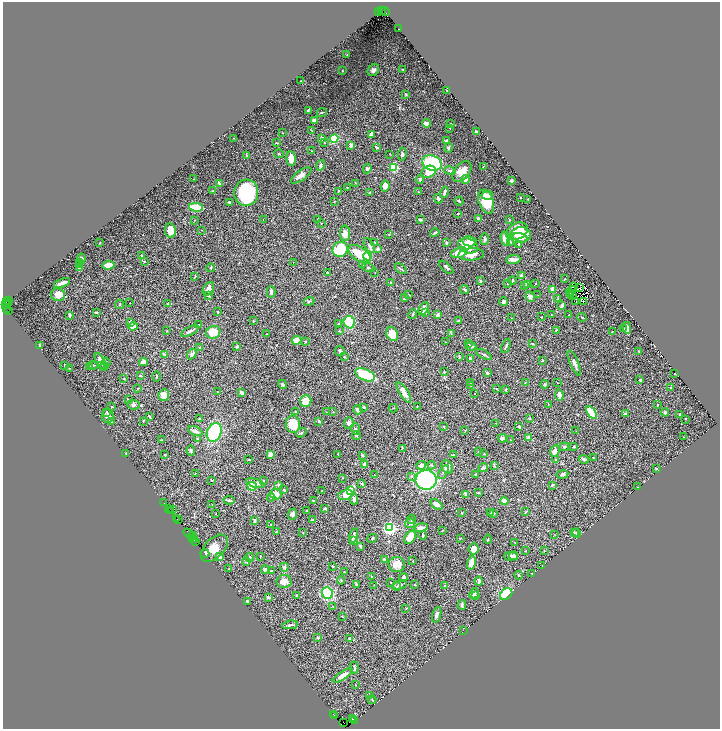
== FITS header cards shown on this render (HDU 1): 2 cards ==
NAXIS1  =                 1435
NAXIS2  =                 1453

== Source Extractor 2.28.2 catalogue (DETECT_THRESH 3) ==
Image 1435 x 1453 px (HDU 1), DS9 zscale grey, zoomed out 1/2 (1 PNG px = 2 x 2 image px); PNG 722 x 731 px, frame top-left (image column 2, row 1453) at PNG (3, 2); each listed source drawn as its Kron ellipse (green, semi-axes under 4 px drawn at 4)
Background 0.519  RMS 0.022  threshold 0.0651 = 3 sigma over >= 5 px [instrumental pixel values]
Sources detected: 486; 44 cannot appear on this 1/2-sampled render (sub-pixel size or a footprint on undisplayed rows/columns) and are neither listed nor drawn; the other 442 listed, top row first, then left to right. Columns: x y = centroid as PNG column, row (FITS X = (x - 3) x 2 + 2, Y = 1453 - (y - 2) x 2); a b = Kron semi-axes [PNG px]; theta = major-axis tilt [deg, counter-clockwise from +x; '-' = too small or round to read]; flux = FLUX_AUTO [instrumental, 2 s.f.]
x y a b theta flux
382 10 3 1 - 600
385 11 5 3 - 710
379 12 2 1 - 20
398 29 2 1 - 1.8
347 55 2 1 - 1.5
403 69 3 2 - 2
373 70 6 5 - 14
342 71 2 2 - 2.1
300 81 2 2 - 1.5
447 91 3 1 - 3.2
406 94 3 3 - 4
308 110 3 2 - 5
322 113 5 2 - 3.6
314 120 3 3 - 9.1
426 123 4 3 - 19
451 124 3 2 - 4.4
450 128 2 2 - 1.8
312 131 3 2 - 2
477 132 3 2 - 19
283 133 2 2 - 1.2
371 134 4 3 - 11
233 138 2 1 - 1.1
322 138 2 2 - 23
334 139 4 4 - 150
446 141 3 2 - 6.8
277 143 4 2 - 3.6
324 143 3 2 - 2.9
351 145 4 3 - 11
376 147 3 2 - 7.8
449 148 5 3 - 5.1
312 151 3 1 - 2.5
279 154 5 2 - 3.4
390 154 2 2 - 1.6
402 154 6 3 82 7.1
246 155 4 2 - 2.7
291 159 7 4 -85 38
432 163 10 7 -21 240
320 165 5 3 - 8.8
484 166 3 1 - 1.6
394 167 4 3 - 340
367 169 5 4 - 7.8
450 171 6 3 -14 8.2
462 171 12 7 51 38
428 172 7 6 - 57
301 175 12 5 35 23
193 179 2 1 - 1.1
420 180 4 3 - 7
465 180 4 3 - 11
511 181 2 2 - 39
355 183 2 2 - 1.8
219 184 4 2 - 11
385 186 5 4 - 36
347 187 3 2 - 1.5
213 191 3 3 - 3
339 191 3 2 - 4.9
419 192 3 1 - 2.1
444 192 5 2 - 10
246 193 13 12 - 330
369 193 3 2 - 2.2
487 195 5 4 - 15
521 198 2 1 - 1.7
438 199 5 3 - 12
528 199 2 2 - 5
334 201 3 2 - 2.4
459 201 4 3 - 4.3
229 202 3 2 - 5
486 202 12 7 -71 99
196 207 7 3 -9 160
458 213 2 2 - 4.2
479 218 4 3 - 9.8
263 219 2 1 - 1.1
317 219 2 1 - 1
420 219 4 3 - 6.7
194 220 3 2 - 1.4
510 220 3 2 - 2.6
321 224 2 1 - 2.2
202 230 2 2 - 1.6
170 231 7 5 -82 40
517 231 11 8 26 66
345 233 8 5 90 32
435 233 5 3 - 5.5
389 234 3 3 - 2.8
520 235 10 8 9 75
520 238 8 3 -16 29
484 239 6 3 87 7.2
505 239 7 4 -76 39
470 241 7 5 -8 30
375 242 3 2 - 2.3
510 242 3 2 - 2.1
100 243 3 2 - 1.4
446 243 2 2 - 10
518 244 3 3 - 4.1
369 246 8 4 -61 10
468 246 10 7 -19 100
340 249 8 7 - 190
378 249 3 3 - 11
459 253 8 5 15 50
359 254 12 7 -32 110
471 254 13 6 4 55
141 256 3 3 - 3
368 256 4 4 - 82
81 258 5 4 - 11
513 260 7 2 5 37
144 261 3 2 - 2.9
293 262 2 1 - 1.3
79 263 3 3 - 4.4
363 264 4 3 - 7.1
79 265 4 3 - 4.7
108 265 6 3 6 47
368 267 6 3 -17 10
446 267 9 3 -41 7.5
80 268 4 3 - 6.6
211 268 4 3 - 3.9
401 269 7 2 -33 5.1
327 272 2 2 - 3.2
375 273 3 2 - 1.7
195 276 3 2 - 2.8
521 276 3 3 - 15
565 279 2 2 - 2.7
512 280 4 2 - 3.8
481 281 3 2 - 6.6
62 283 8 2 19 20
391 283 4 2 - 5
535 283 2 2 - 2.5
507 284 2 2 - 3.6
527 284 4 3 - 4.8
525 286 4 3 - 7
573 287 2 1 - 1.6
579 288 2 1 - 2.6
208 289 7 5 59 21
553 289 4 3 - 33
572 289 2 1 - 1.3
465 290 4 3 - 6.7
271 292 6 3 -88 12
569 292 2 1 - 2.1
58 295 7 6 - 32
409 295 2 1 - 1.2
538 295 2 2 - 2
570 295 3 1 - 0.18
208 296 4 1 - 3.6
573 296 2 1 - 0.99
530 297 5 4 - 13
404 298 4 2 - 9
558 299 3 3 - 3.2
9 300 3 2 - 140
7 301 3 2 - 77
309 301 5 3 - 5.1
584 301 2 1 - 2
503 302 4 3 - 8.4
575 302 3 2 - 2.1
8 303 3 1 - 280
130 303 3 2 - 1.1
119 304 5 2 - 2.3
167 304 3 2 - 3.4
5 305 3 2 - 87
562 305 4 2 - 8.7
6 308 3 1 - 40
424 308 7 4 64 25
9 311 2 2 - 67
96 312 3 3 - 5.9
217 312 3 2 - 3.3
426 312 3 2 - 2.7
413 314 5 2 - 3.6
70 315 3 2 - 5.7
438 315 4 3 - 7.1
551 315 3 2 - 2.3
569 315 2 1 - 2.3
541 317 2 2 - 2.1
582 317 5 2 - 3.2
511 318 3 2 - 1.7
458 320 4 2 - 3.5
253 321 3 2 - 2
130 322 4 3 - 10
349 322 6 5 - 130
339 324 3 2 - 2.3
198 325 2 2 - 3
133 326 5 3 - 22
623 328 2 1 - 2.3
627 328 6 3 -80 20
556 330 4 3 - 3.1
167 331 2 2 - 2.7
190 331 9 2 26 16
339 331 3 2 - 3.2
612 331 2 1 - 2
213 332 7 6 - 85
267 333 2 2 - 1.1
451 333 2 2 - 1.6
392 334 7 5 -63 57
297 340 5 4 - 31
305 341 3 2 - 2.2
446 342 2 2 - 1.5
469 344 4 2 - 3.2
532 344 3 2 - 4.3
40 346 4 2 - 5.7
237 346 3 2 - 13
471 346 5 3 - 13
506 346 7 2 68 6.6
200 348 3 2 - 2.1
340 351 5 4 - 7.6
639 351 3 2 - 2.6
165 354 4 3 - 4.9
192 354 5 3 - 11
484 354 8 3 -29 7
344 357 3 3 - 2.7
459 357 3 2 - 4.8
471 359 3 2 - 15
542 360 2 2 - 3.8
100 361 8 4 -65 18
106 362 4 3 - 4.9
143 362 4 3 - 22
574 363 13 3 -67 13
65 365 3 2 - 4.7
93 365 4 2 - 3.2
103 366 5 3 - 4.2
89 367 2 2 - 1.8
69 368 4 2 - 3.3
104 368 3 2 - 2.6
444 372 3 2 - 2.6
487 373 3 3 - 6.4
674 373 2 2 - 1.8
140 375 2 2 - 8
365 375 10 5 -21 140
157 376 5 2 - 3.6
124 379 3 2 - 1.9
640 380 4 4 - 4.1
471 382 3 2 - 1.3
525 382 3 2 - 2.8
557 383 2 1 - 1.2
283 384 4 3 - 7.5
545 384 4 3 - 3.7
471 385 2 1 - 1.7
138 388 3 2 - 2.4
671 388 2 2 - 7.7
496 389 3 2 - 2.4
505 390 3 2 - 3.2
217 392 2 2 - 1.4
404 392 12 3 -58 33
241 393 3 3 - 8.5
475 394 2 1 - 1.1
164 395 6 5 - 34
559 395 5 3 - 30
128 399 3 2 - 2
306 401 6 5 - 49
548 404 4 2 - 2.2
657 404 3 1 - 1.6
133 405 6 5 - 9.3
417 406 2 1 - 1.7
112 407 2 2 - 4.4
364 407 2 2 - 5.2
393 408 4 1 - 1.7
358 410 5 3 - 14
107 412 3 3 - 3.1
295 412 3 3 - 3.1
327 412 2 2 - 2.9
333 412 2 2 - 1.7
665 412 4 3 - 5.3
591 413 7 4 -56 200
625 414 4 3 - 10
680 414 3 2 - 3.4
107 416 7 6 - 15
149 416 4 2 - 5.8
199 418 3 2 - 4.6
529 418 2 2 - 5.1
685 419 2 2 - 1.7
143 421 2 2 - 2.2
319 421 2 2 - 8.8
111 422 4 3 - 3
349 423 6 5 - 16
496 423 2 2 - 3.5
293 424 8 7 - 97
519 426 3 2 - 5.8
444 427 3 2 - 2.2
355 429 6 4 -71 7
195 431 7 3 -26 16
465 431 2 2 - 1.7
576 431 2 1 - 0.96
214 432 10 7 69 240
301 433 5 3 - 5.1
356 436 4 2 - 5.4
684 437 2 1 - 1.4
197 438 4 3 - 4.6
502 438 4 3 - 18
529 438 4 3 - 19
161 440 3 2 - 1.8
511 440 2 2 - 1.8
564 447 5 3 - 5.6
574 447 3 2 - 5.1
402 448 3 2 - 2.6
191 451 5 3 - 6.9
555 451 6 4 66 22
478 452 4 2 - 2.1
126 453 3 2 - 2
270 454 3 3 - 24
338 454 2 2 - 6.9
453 454 3 2 - 3.4
484 454 2 2 - 2.1
165 455 2 2 - 3.6
362 455 4 2 - 6.2
593 458 3 1 - 1.4
584 459 5 4 - 5.6
249 460 3 2 - 2.5
556 460 3 2 - 2.5
364 464 3 3 - 13
421 465 5 4 - 18
432 465 4 3 - 4.2
494 465 4 2 - 3.3
447 467 7 5 -60 19
483 467 5 4 - 9.3
656 468 2 2 - 3
443 472 7 3 62 8.9
195 473 4 2 - 2.4
475 474 3 2 - 2.7
562 474 6 3 11 10
374 475 2 2 - 1.3
411 476 4 3 - 3.4
342 478 3 1 - 1.5
211 480 2 2 - 3.1
426 480 10 10 - 480
263 481 2 2 - 3.5
255 483 9 3 -17 19
362 484 3 3 - 5
279 485 3 2 - 11
552 485 3 2 - 5.7
252 486 5 3 - 140
638 487 2 1 - 1.1
284 490 2 2 - 5.4
322 491 2 2 - 1.4
350 491 4 4 - 150
478 493 2 2 - 4.5
276 494 5 5 - 26
466 494 3 3 - 5.8
345 495 7 5 16 31
271 497 4 2 - 3.3
354 499 5 3 - 14
229 500 5 2 - 10
313 500 3 2 - 2.3
504 501 4 4 - 20
164 503 3 1 - 65
436 504 7 3 -37 27
212 505 2 1 - 1.1
169 508 3 1 - 60
173 509 3 3 - 3.4
325 509 3 2 - 7
307 510 2 1 - 2.6
171 511 3 1 - 100
526 512 4 2 - 3.3
462 513 2 2 - 3.4
491 513 3 2 - 1.9
215 514 2 1 - 1.4
293 514 6 4 68 12
493 514 3 2 - 2
177 519 2 1 - 27
411 519 4 2 - 5.7
178 520 3 2 - 53
312 520 4 2 - 3.4
254 521 4 3 - 4.8
410 523 5 4 - 7.2
270 524 2 2 - 1.6
390 528 3 3 - 1200
421 528 6 3 15 21
443 530 2 2 - 1.8
277 532 3 2 - 7
574 532 2 2 - 3
189 533 6 2 -33 430
303 533 2 2 - 1.8
577 533 4 3 - 4.4
423 535 4 2 - 5.5
555 535 2 2 - 1.4
192 536 4 2 - 140
353 536 7 3 73 16
410 537 7 5 56 59
372 538 5 3 - 4.4
460 538 2 2 - 3.5
193 539 2 1 - 30
488 539 4 2 - 2.5
194 540 2 1 - 25
353 540 4 3 - 11
196 541 2 1 - 47
514 542 2 2 - 1.2
360 546 4 3 - 3.9
214 548 16 9 45 85
474 549 5 5 - 26
526 551 2 2 - 2.6
544 551 2 2 - 1.4
205 553 4 2 - 130
511 556 7 4 -3 13
513 556 4 4 - 10
219 557 4 3 - 14
249 557 4 3 - 5.6
260 557 4 1 - 2.1
384 559 2 2 - 11
246 561 4 3 - 3.9
413 561 2 2 - 2
471 563 7 3 74 37
397 564 8 7 - 38
332 566 2 2 - 4.1
542 566 2 1 - 0.94
284 567 4 3 - 10
229 569 3 2 - 2
265 569 4 3 - 11
272 571 2 2 - 3.6
344 572 2 2 - 1.9
532 573 2 2 - 1.8
519 575 4 2 - 3.8
372 576 3 3 - 2.5
403 578 4 3 - 14
341 580 4 3 - 3.5
284 581 7 6 - 33
479 581 4 3 - 11
391 582 2 1 - 1.3
357 584 4 3 - 3.3
374 585 2 2 - 1.6
400 585 7 4 19 7.7
415 585 3 2 - 3.3
396 586 4 3 - 5.1
444 586 3 3 - 3.4
327 593 6 5 - 230
474 593 6 4 49 7.3
506 594 7 5 42 220
296 595 3 3 - 3.4
476 596 3 2 - 2.5
268 597 4 2 - 9.6
247 601 2 2 - 4.9
462 605 5 2 - 8.9
333 606 3 2 - 2.6
406 609 2 2 - 2.1
437 615 8 4 72 12
342 616 3 2 - 2.2
290 625 8 3 7 8.7
463 630 2 2 - 1.3
318 638 3 2 - 4.2
350 638 3 2 - 13
354 668 6 3 -84 6.5
343 676 11 4 31 27
355 685 2 1 - 1.7
369 695 3 3 - 3.1
372 700 4 3 - 3.7
333 714 2 1 - 15
335 716 2 2 - 39
352 719 2 1 - 89
354 720 2 2 - 88
344 723 2 2 - 280
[44 sub-pixel or undisplayed-footprint detections neither listed nor drawn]